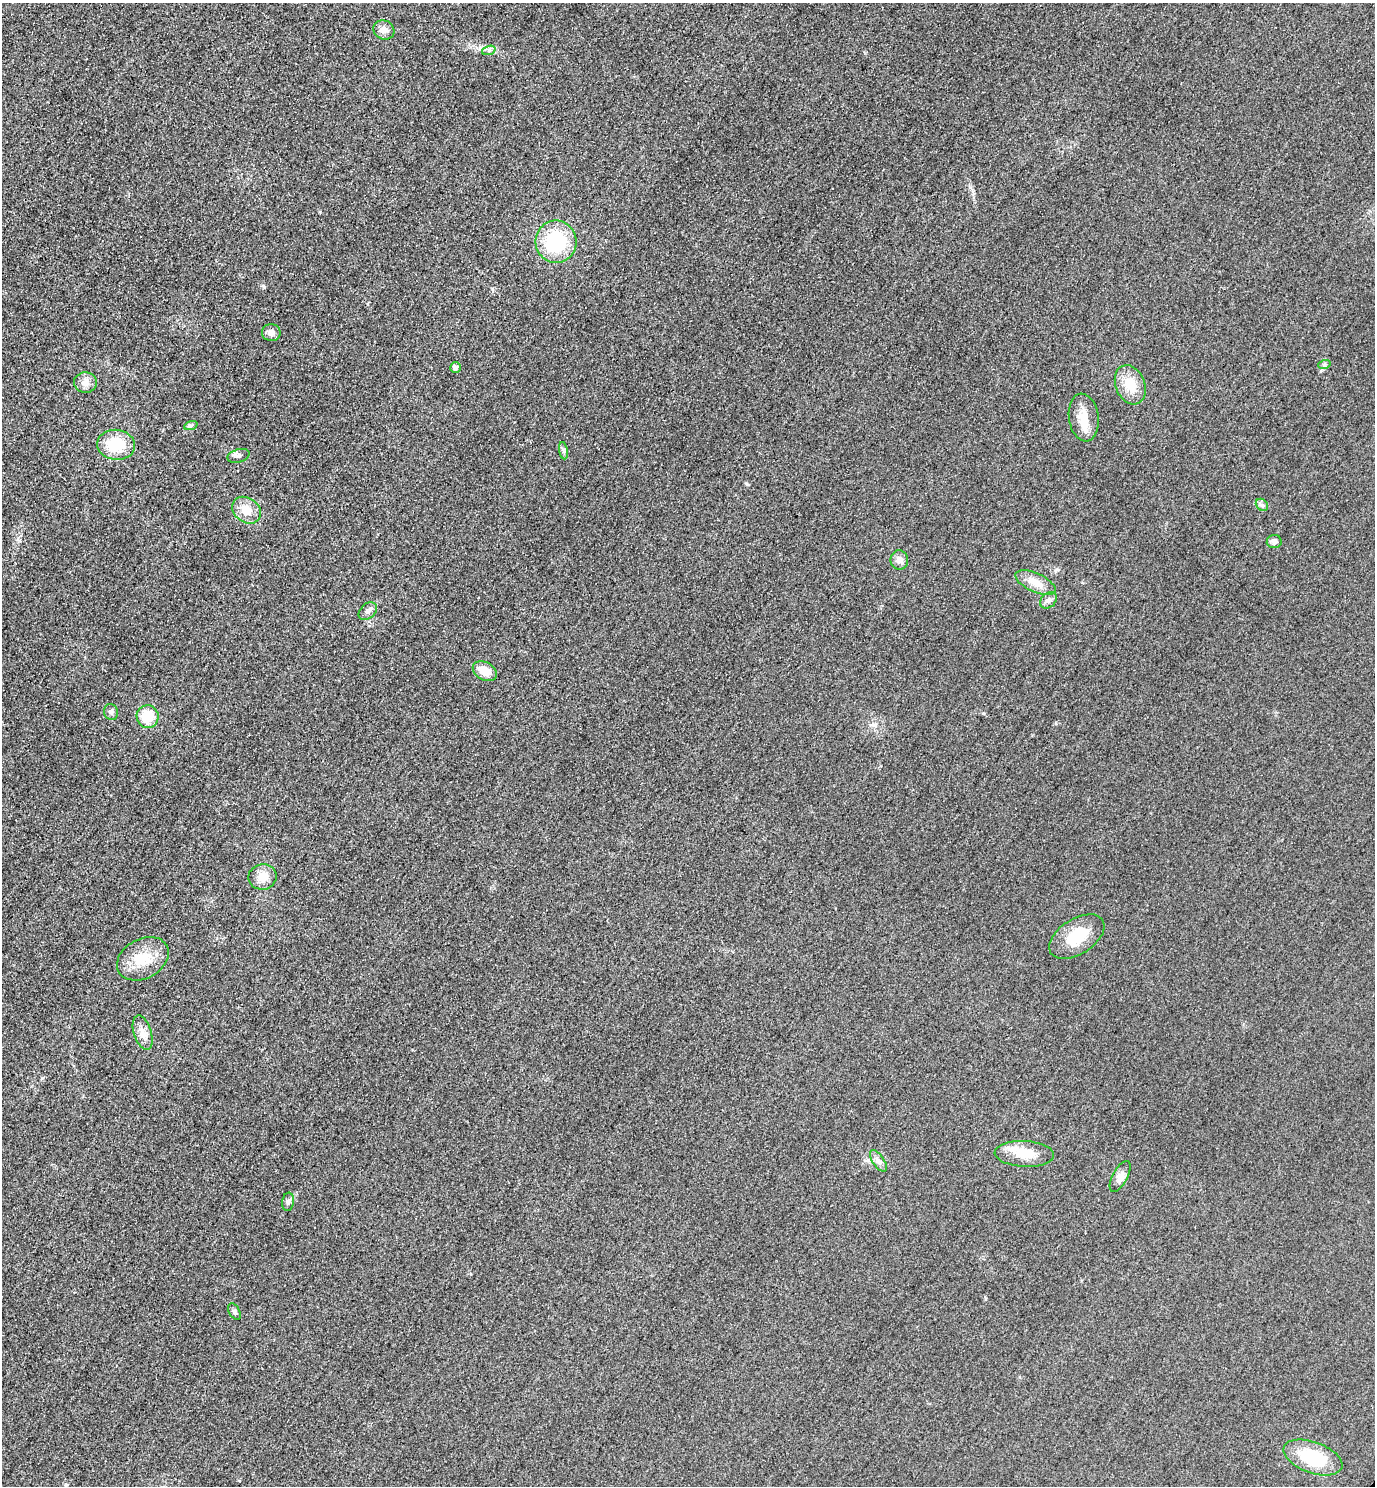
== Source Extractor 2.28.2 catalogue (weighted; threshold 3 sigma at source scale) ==
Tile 11 of 4 x 4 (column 3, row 3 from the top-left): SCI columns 3070-4442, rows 1514-2997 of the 5996 x 5993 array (HDU 1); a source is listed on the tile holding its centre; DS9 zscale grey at full resolution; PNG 1377 x 1488 px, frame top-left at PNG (2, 3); each listed source drawn as its Kron ellipse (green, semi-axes under 4 px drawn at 4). Shown black and unused: <1% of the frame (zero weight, under 3 of 4 exposures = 3% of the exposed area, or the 3 px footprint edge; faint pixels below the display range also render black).
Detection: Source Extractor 2.28.2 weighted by HDU 2 'WHT'; one run over the whole footprint, this tile lists its part. Background 0.0504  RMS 0.017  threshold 0.0749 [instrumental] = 3 sigma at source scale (4.5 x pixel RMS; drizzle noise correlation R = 1.50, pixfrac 1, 0.05/0.05 arcsec/px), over >= 5 px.
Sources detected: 34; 1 inside a brighter listed object's ellipse — not listed separately; the other 33 listed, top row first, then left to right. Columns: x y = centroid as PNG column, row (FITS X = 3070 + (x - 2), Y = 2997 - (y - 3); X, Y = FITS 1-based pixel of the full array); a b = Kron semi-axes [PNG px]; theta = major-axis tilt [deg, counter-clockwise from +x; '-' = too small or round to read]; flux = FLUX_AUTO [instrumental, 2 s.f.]
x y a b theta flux
384 30 11 9 -27 8.9
489 50 7 4 19 3.6
556 242 21 20 - 100
271 333 9 8 - 8.8
1324 365 6 4 19 2.6
455 368 5 5 - 7.7
85 382 11 10 - 12
1130 385 20 14 -68 33
1084 417 24 15 -82 30
191 425 7 4 20 3
116 445 19 15 -7 57
563 451 9 4 -81 3.6
239 456 11 6 16 5.6
1262 505 7 5 -44 3.8
246 510 15 12 -37 27
1274 541 7 6 - 5.4
899 560 9 9 - 9.7
1035 583 22 9 -25 23
1048 600 9 7 45 6.2
368 611 10 7 41 6.1
485 671 13 9 -30 25
111 712 8 7 - 5.1
148 717 11 11 - 45
262 877 14 12 11 21
1077 937 31 17 33 52
143 959 27 19 28 47
143 1032 18 9 -72 14
1024 1154 30 13 -3 35
878 1161 12 5 -56 7.1
1120 1176 17 7 61 11
288 1202 9 6 83 5
234 1311 9 5 -62 3.5
1313 1457 31 15 -20 86
Unlisted compact peaks at least as high as the median listed source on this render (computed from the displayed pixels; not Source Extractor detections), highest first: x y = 264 287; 747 484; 320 212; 42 1078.